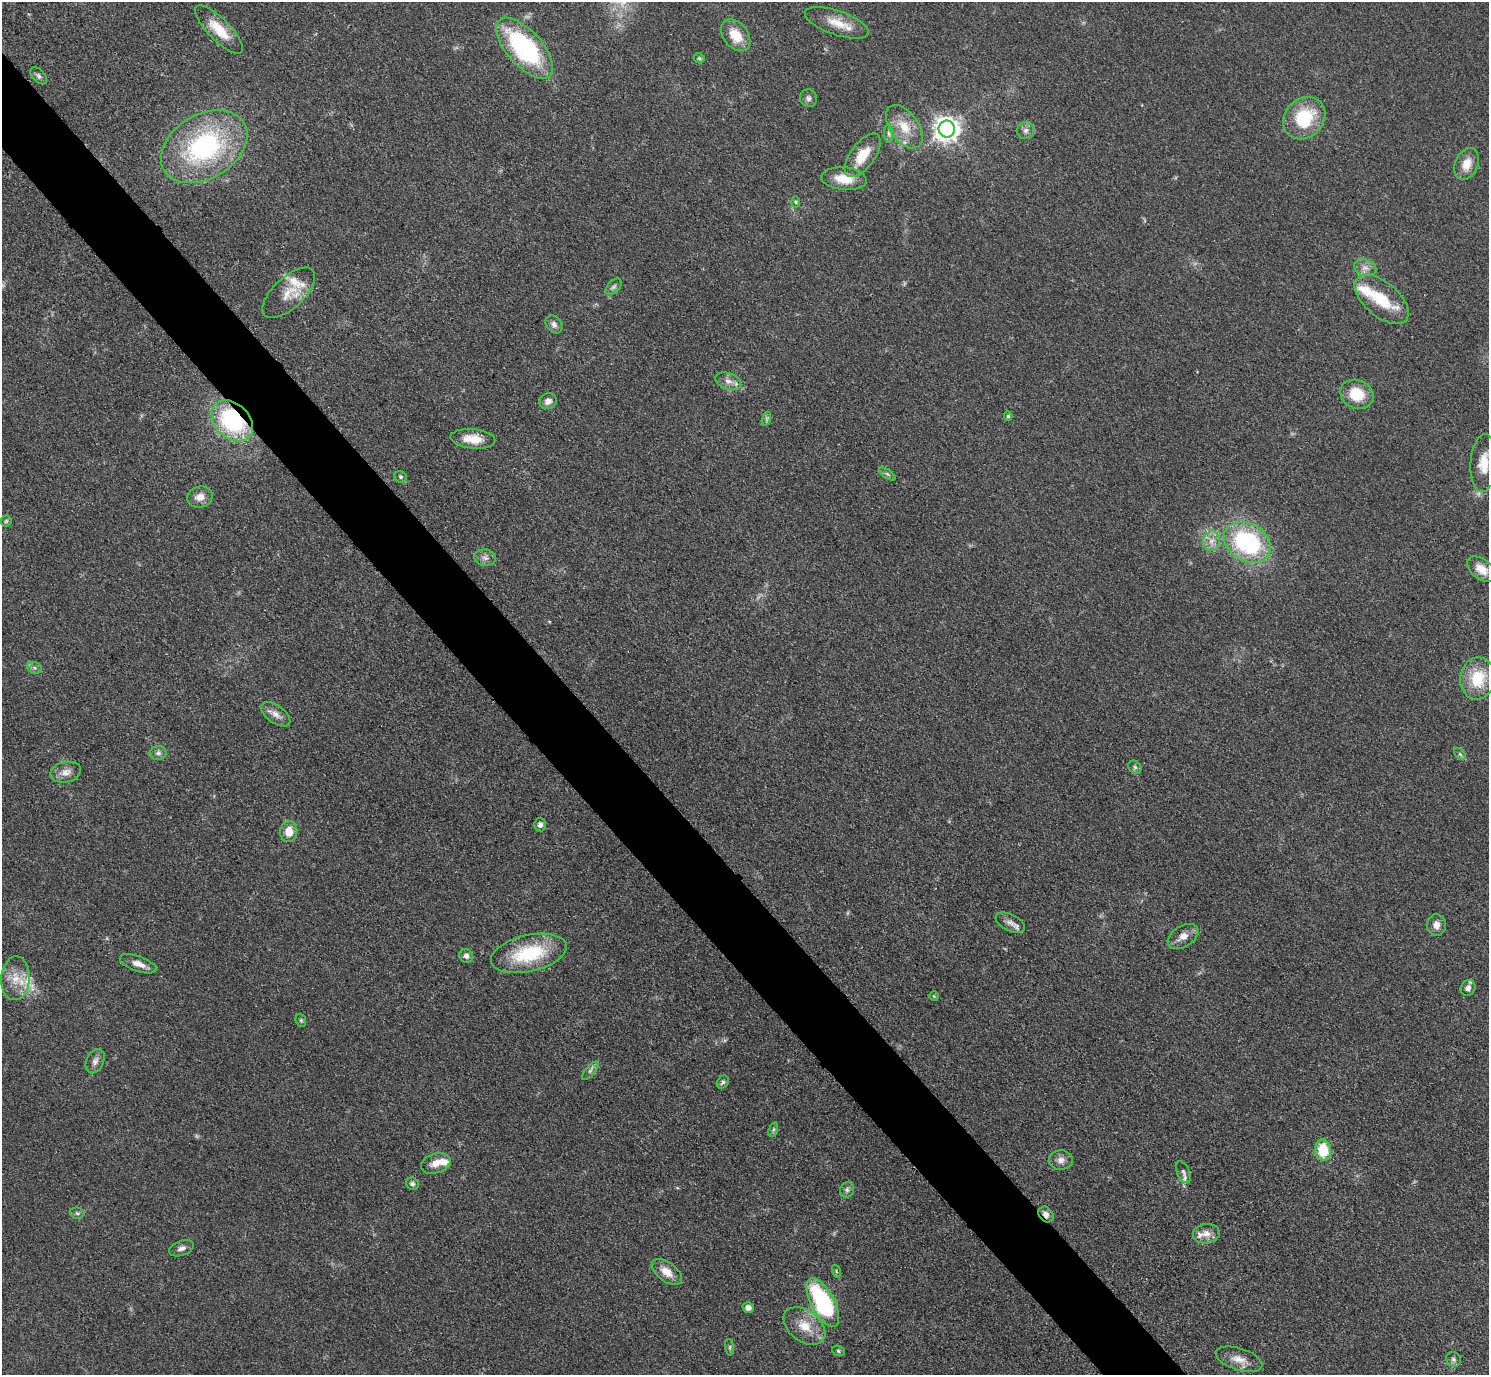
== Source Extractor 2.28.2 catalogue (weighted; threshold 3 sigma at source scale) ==
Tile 11 of 4 x 4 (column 3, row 3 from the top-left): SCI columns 2990-4476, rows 1686-3058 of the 5979 x 5976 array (HDU 1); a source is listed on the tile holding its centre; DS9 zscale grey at full resolution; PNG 1491 x 1377 px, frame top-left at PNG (2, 2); each listed source drawn as its Kron ellipse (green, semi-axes under 4 px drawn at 4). Shown black and unused: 5% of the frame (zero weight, under 3 of 4 exposures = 2% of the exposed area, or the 3 px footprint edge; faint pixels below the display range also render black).
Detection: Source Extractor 2.28.2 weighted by HDU 2 'WHT'; one run over the whole footprint, this tile lists its part. Background 0.0454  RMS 0.006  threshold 0.0271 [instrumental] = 3 sigma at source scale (4.5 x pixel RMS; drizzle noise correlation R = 1.50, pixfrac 1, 0.05/0.05 arcsec/px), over >= 5 px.
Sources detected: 87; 1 too faint to see at this stretch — neither listed nor drawn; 6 inside a brighter listed object's ellipse — not listed separately; the other 80 listed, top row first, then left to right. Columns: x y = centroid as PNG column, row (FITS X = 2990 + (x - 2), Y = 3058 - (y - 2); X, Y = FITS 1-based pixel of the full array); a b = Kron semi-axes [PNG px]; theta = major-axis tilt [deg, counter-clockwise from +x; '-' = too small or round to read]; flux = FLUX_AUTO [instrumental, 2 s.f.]
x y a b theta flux
837 23 33 12 -19 12
219 30 32 11 -46 15
736 35 18 12 -52 13
525 48 38 17 -48 86
699 58 5 5 - 0.8
39 76 10 6 -46 1.9
808 98 9 8 - 2.1
1304 118 23 19 46 32
904 127 24 14 -55 13
947 129 8 8 - 530
1026 130 8 8 - 2.7
889 133 9 4 -89 1.5
204 147 46 32 31 100
863 155 25 12 54 15
1466 164 16 11 66 8.4
844 179 23 11 -6 13
796 202 6 4 -90 0.84
1365 268 11 8 -18 3.9
614 287 10 6 45 1.7
289 293 33 15 43 12
1382 299 32 17 -40 24
554 324 10 7 -53 2.7
728 381 13 8 -19 4.2
1357 394 17 14 -24 17
548 401 9 7 25 3.7
1008 416 4 4 - 0.95
766 419 7 4 71 1.3
232 421 24 17 -44 66
473 439 22 9 -5 10
1484 463 29 13 86 14
887 474 10 4 -34 1.3
401 477 6 5 - 1.4
200 497 13 10 14 5.8
6 521 5 5 - 1.1
1211 541 10 8 78 4.5
1247 542 25 18 -30 78
485 558 11 8 -7 3.1
1481 569 16 10 -36 7.2
34 668 7 6 - 1.8
1478 678 21 17 81 23
276 714 17 8 -36 4.8
158 753 8 7 - 2
1460 754 7 4 -45 1.1
1135 767 7 6 - 1.3
66 772 15 10 12 5.1
540 825 6 6 - 2.3
289 832 10 8 83 7.7
1010 923 16 8 -26 4
1437 925 10 9 - 4.3
1183 936 17 10 31 5.7
529 953 39 18 13 40
466 956 7 6 - 2.4
138 964 19 7 -19 5.3
15 978 22 14 86 12
1468 988 8 7 - 2.6
934 996 5 5 - 0.65
301 1020 7 5 -69 0.95
95 1061 13 8 64 3.2
590 1071 11 4 50 1.7
723 1082 7 5 53 1.2
773 1129 7 4 71 1.1
1323 1150 11 8 -84 19
1061 1160 12 10 1 3.8
436 1163 15 9 19 5.9
1183 1172 11 6 -67 2.2
412 1184 6 6 - 2
847 1190 8 7 - 1.9
77 1213 7 5 -13 1.2
1046 1215 9 6 -49 3.2
1206 1234 13 9 8 5.1
182 1248 13 7 19 2.8
836 1271 6 4 -72 0.9
667 1272 17 9 -36 8.2
823 1303 27 11 -62 82
748 1308 6 5 - 3.4
804 1326 23 15 -37 13
730 1347 8 4 -82 1.1
838 1351 6 5 - 1
1239 1359 24 11 -18 6.9
1453 1359 8 7 - 1.8
Overlapping masked pixels (flux is a lower limit): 2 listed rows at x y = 232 421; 1046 1215
Isophote crosses this tile's border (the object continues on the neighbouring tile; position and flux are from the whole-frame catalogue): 1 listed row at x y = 1484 463